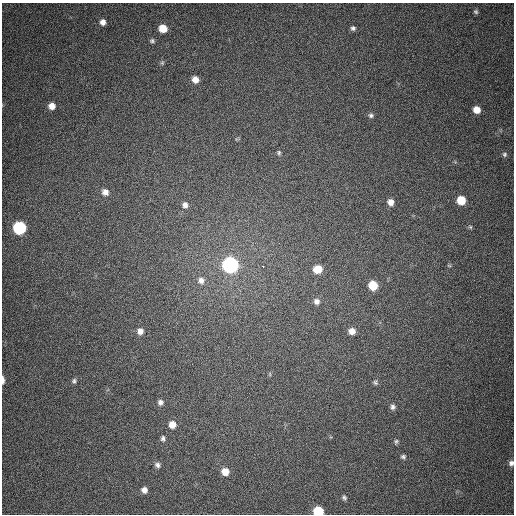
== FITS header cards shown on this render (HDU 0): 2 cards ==
NAXIS1  =                  512
NAXIS2  =                  512

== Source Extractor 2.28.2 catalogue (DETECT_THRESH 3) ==
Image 512 x 512 px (HDU 0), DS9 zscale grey, 1 PNG px = 1 image px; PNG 516 x 516 px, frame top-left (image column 1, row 512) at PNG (2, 3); no overlay
Background 388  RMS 9.7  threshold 29.1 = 3 sigma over >= 5 px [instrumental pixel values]
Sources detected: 42; all 42 listed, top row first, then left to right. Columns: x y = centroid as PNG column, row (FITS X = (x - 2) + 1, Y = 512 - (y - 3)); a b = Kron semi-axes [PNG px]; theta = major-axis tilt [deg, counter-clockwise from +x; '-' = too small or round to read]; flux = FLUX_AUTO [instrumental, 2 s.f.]
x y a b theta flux
476 12 6 5 - 1100
103 22 7 7 - 3700
163 28 7 6 - 10000
353 28 6 6 - 1700
152 41 6 5 - 1300
162 63 6 5 - 980
195 80 7 6 - 5200
52 106 6 6 - 4800
477 110 7 6 - 7200
371 115 7 6 - 1700
279 153 6 5 - 1100
504 154 7 7 - 1600
105 192 9 8 - 4100
461 200 7 6 - 15000
391 202 7 6 - 4700
185 205 8 7 - 2700
470 227 6 5 - 970
19 228 7 7 - 85000
230 265 8 8 - 230000
263 266 2 2 - 9800
449 266 6 4 -2 740
317 269 9 7 7 9600
201 280 10 8 -84 3900
373 285 7 6 - 16000
317 301 8 8 - 3100
140 331 7 7 - 3800
352 331 7 7 - 4600
3 380 8 3 -88 2800
74 381 7 5 -84 1400
375 382 7 6 - 1400
160 402 8 7 - 2500
393 407 7 7 - 2200
172 425 8 7 - 5700
163 438 7 5 -77 1700
396 442 7 6 - 1400
403 457 6 6 - 1500
511 463 7 6 - 2400
157 465 7 6 - 2100
225 472 7 7 - 7500
144 490 6 5 - 3300
344 498 7 5 -59 1400
318 511 7 6 - 32000
At the frame edge (FLAGS 8, measured only in part): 3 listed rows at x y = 3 380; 511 463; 318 511